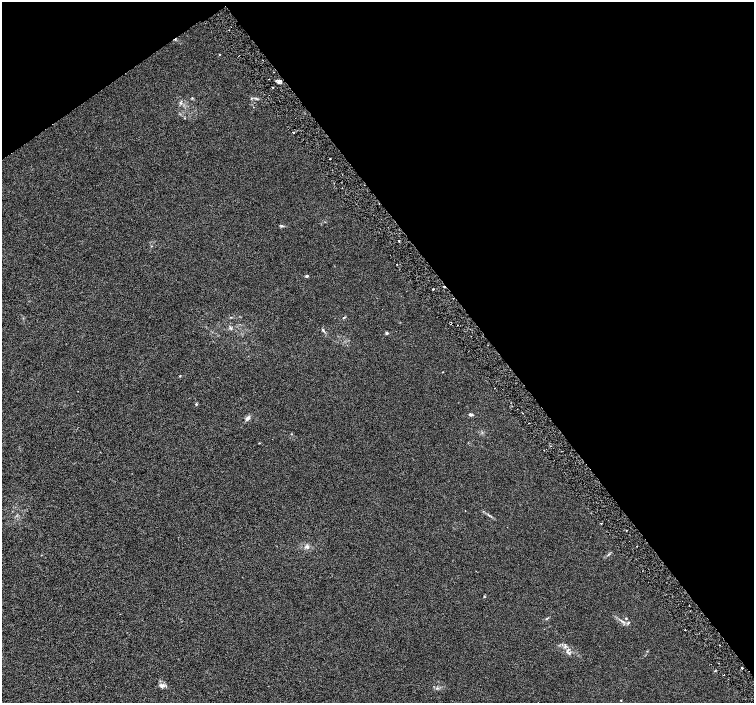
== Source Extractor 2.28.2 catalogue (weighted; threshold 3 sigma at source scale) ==
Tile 3 of 4 x 4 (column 3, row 1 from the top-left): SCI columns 3012-4514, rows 4403-5803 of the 6018 x 5941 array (HDU 1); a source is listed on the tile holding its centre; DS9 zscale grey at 2 x 2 block average (1 PNG px = mean of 2 x 2 image px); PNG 756 x 705 px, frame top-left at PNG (2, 2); no overlay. Shown black and unused: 38% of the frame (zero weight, under 3 of 6 exposures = <1% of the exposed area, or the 3 px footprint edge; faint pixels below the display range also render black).
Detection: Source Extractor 2.28.2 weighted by HDU 2 'WHT'; one run over the whole footprint, this tile lists its part. Background 0.00127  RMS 0.0016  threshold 0.00662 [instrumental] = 3 sigma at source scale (4.09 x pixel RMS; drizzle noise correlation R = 1.36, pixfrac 0.8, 0.0396/0.0396 arcsec/px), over >= 5 px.
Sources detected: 36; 1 cosmic-ray / hot-pixel residue — not listed; the other 35 listed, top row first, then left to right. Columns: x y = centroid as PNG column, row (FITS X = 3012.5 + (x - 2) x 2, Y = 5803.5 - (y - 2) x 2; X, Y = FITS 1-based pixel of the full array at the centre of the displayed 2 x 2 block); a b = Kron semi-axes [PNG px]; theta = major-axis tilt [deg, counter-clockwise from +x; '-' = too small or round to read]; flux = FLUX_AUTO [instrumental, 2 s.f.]
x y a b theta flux
280 81 4 3 - 0.55
192 98 3 2 - 0.19
251 98 3 3 - 0.26
180 103 3 2 - 0.29
293 132 2 2 - 0.26
330 159 2 2 - 0.3
334 183 2 2 - 0.16
282 226 5 3 - 0.43
399 241 2 2 - 0.36
151 246 3 2 - 0.15
397 264 2 2 - 0.18
307 276 2 2 - 0.92
433 289 2 2 - 0.52
343 318 4 2 - 0.23
451 323 4 2 - 0.26
323 330 4 3 - 0.39
387 333 3 3 - 0.48
196 404 3 3 - 0.28
471 414 4 3 - 0.61
248 418 5 4 - 1.1
259 443 3 2 - 0.18
551 446 2 2 - 0.18
601 523 2 2 - 0.19
626 530 2 2 - 0.27
307 547 6 4 17 0.85
484 596 3 2 - 0.22
626 618 3 2 - 0.22
628 623 5 2 - 0.36
685 630 2 2 - 0.32
569 653 3 3 - 0.39
742 668 2 2 - 0.73
715 671 2 2 - 0.3
724 675 2 2 - 0.2
162 686 5 5 - 0.95
621 700 3 2 - 0.15
Overlapping masked pixels (flux is a lower limit): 1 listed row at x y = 451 323
Diffuse or blended objects may show on this block-average render without a row.